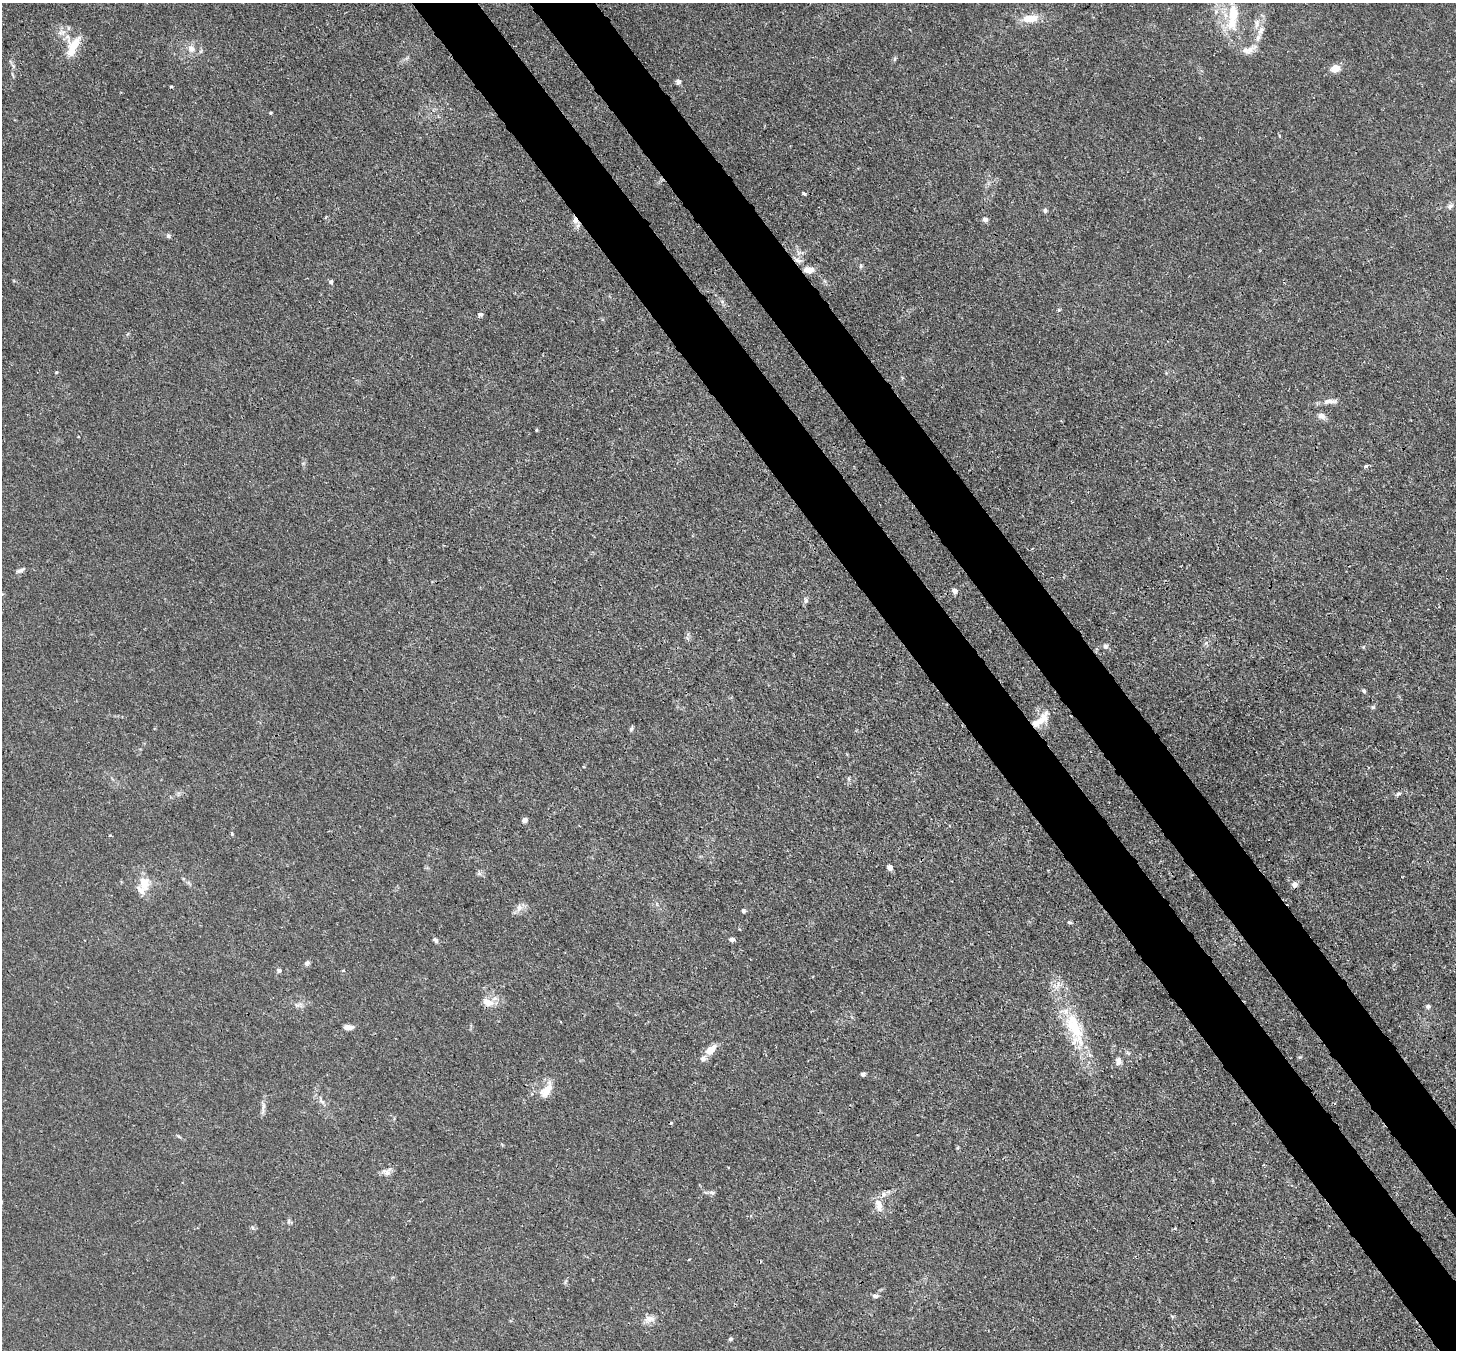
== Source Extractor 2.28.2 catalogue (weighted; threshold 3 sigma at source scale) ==
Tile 6 of 4 x 4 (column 2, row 2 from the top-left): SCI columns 1533-2986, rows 2904-4251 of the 5974 x 5946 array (HDU 1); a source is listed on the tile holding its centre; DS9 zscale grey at full resolution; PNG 1458 x 1352 px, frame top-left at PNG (2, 3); no overlay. Shown black and unused: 9% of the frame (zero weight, under 3 of 4 exposures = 7% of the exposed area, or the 3 px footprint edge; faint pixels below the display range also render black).
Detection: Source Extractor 2.28.2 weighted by HDU 2 'WHT'; one run over the whole footprint, this tile lists its part. Background 0.025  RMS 0.0027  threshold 0.0123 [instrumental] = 3 sigma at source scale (4.5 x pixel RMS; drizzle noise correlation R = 1.50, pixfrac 1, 0.05/0.05 arcsec/px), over >= 5 px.
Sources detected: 80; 1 cosmic-ray / hot-pixel residue — not listed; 6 inside a brighter listed object's ellipse — not listed separately; the other 73 listed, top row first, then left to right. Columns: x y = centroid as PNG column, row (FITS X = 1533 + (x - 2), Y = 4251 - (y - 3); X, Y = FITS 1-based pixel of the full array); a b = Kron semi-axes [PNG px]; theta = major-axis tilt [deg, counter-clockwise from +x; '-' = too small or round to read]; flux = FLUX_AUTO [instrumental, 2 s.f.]
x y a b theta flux
1030 18 17 9 6 5.2
1232 22 22 17 76 7
1257 23 15 5 76 1.4
1261 30 12 7 55 1.5
74 45 25 16 58 6
191 49 10 9 - 2
1249 50 21 9 22 2.4
201 51 6 4 71 0.42
895 59 6 4 88 0.4
1335 68 11 8 24 2.7
678 82 6 5 - 0.92
171 86 3 3 - 0.39
270 113 4 3 - 0.34
804 193 4 3 - 0.73
1450 206 9 6 39 0.91
1045 210 7 5 74 0.52
985 219 7 6 - 0.88
575 221 11 8 -51 1.6
168 236 6 6 - 0.58
798 260 13 6 -21 1.3
861 266 6 5 - 0.43
809 270 12 7 1 2.9
331 282 5 5 - 0.6
1058 310 6 4 71 0.33
480 314 7 6 - 0.61
56 372 4 4 - 0.29
1330 401 20 7 3 1.9
1321 416 11 8 -15 1.4
536 430 5 3 - 0.26
1365 466 6 4 18 0.52
20 570 11 5 24 0.82
954 591 7 6 - 1
806 600 8 5 -83 0.7
1206 643 6 5 - 0.6
1105 646 7 6 - 0.75
1364 691 6 5 - 0.45
1373 707 6 5 - 0.44
1040 721 27 10 47 4.8
631 728 7 4 72 0.5
1398 794 6 5 - 0.52
524 820 5 5 - 1.2
232 834 5 4 - 0.31
110 835 5 3 - 0.25
890 868 5 4 - 2.1
479 873 6 6 - 0.64
144 883 18 11 -80 4.8
1294 884 8 7 - 1
519 908 11 9 76 1.6
743 911 5 4 - 0.5
1070 922 6 4 -3 0.39
732 939 7 5 -4 0.7
435 940 7 5 -41 0.66
307 963 8 6 44 0.66
279 970 5 5 - 0.68
488 1002 17 10 -14 2.8
296 1005 8 3 -59 0.44
1428 1006 6 5 - 0.7
348 1027 10 5 0 1.6
1074 1027 55 20 -68 18
711 1049 15 8 39 3.2
1118 1061 10 7 -72 1.3
863 1074 5 5 - 0.58
547 1090 21 10 59 4.2
321 1100 12 5 -64 1.1
263 1106 14 4 84 1.2
387 1172 14 10 14 1.6
712 1192 9 4 -1 0.68
879 1205 19 9 -75 2.8
289 1221 7 4 89 0.5
689 1259 3 3 - 0.26
875 1296 8 5 1 0.83
649 1319 16 8 7 2.1
730 1339 5 4 - 0.49
Overlapping masked pixels (flux is a lower limit): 3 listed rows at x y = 575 221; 798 260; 809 270